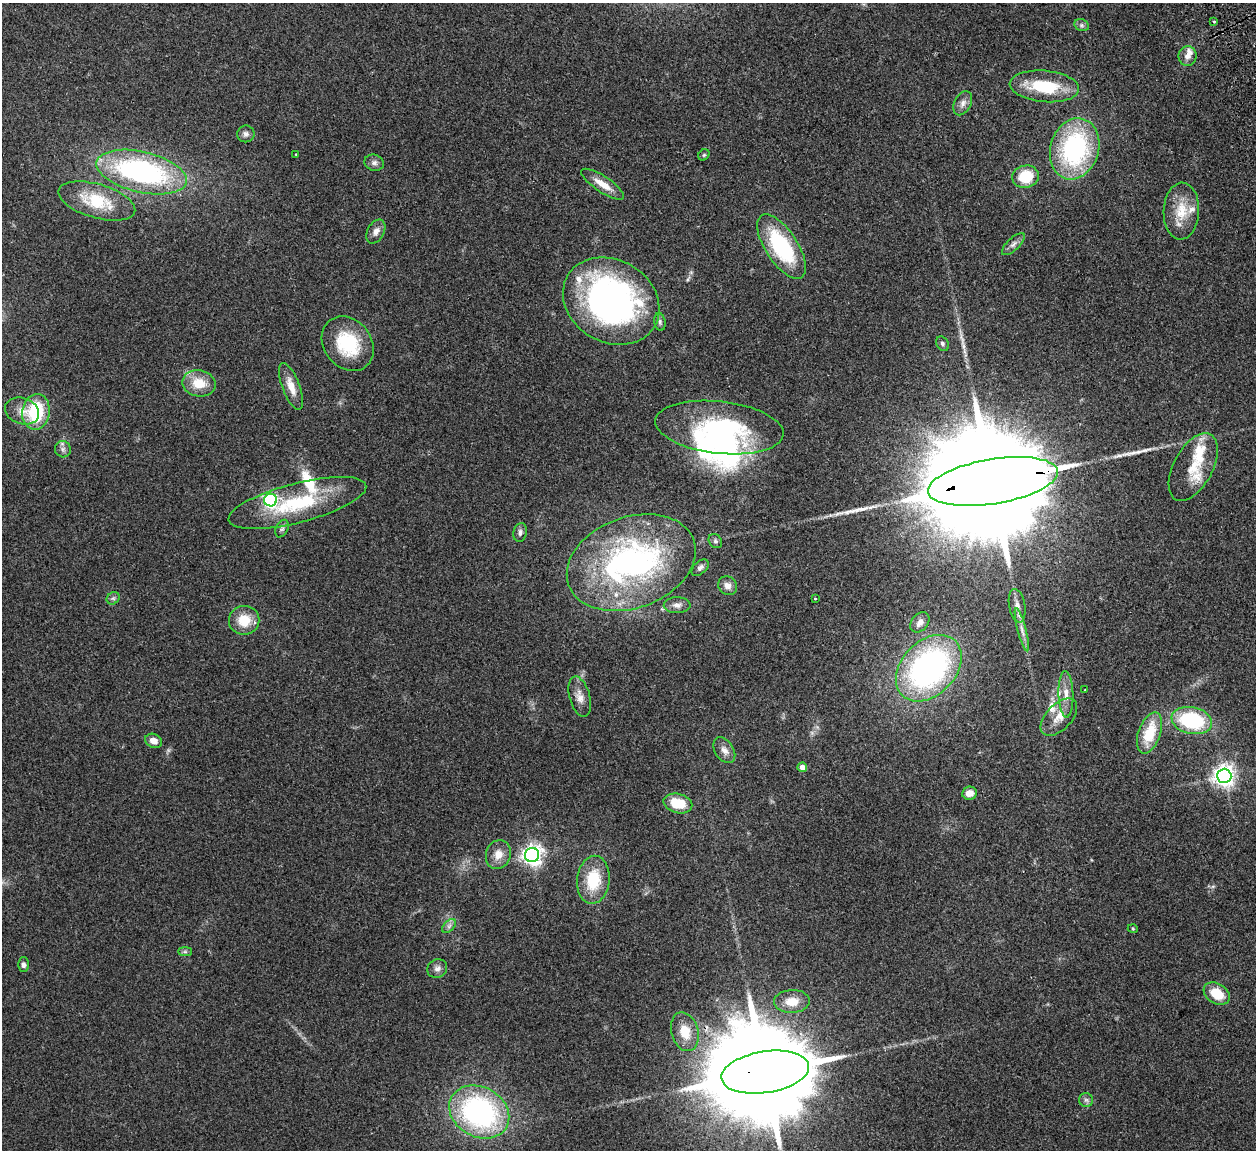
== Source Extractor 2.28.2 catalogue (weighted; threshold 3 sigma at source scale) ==
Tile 10 of 4 x 4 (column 2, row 3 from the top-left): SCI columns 1311-2564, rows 1311-2458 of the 5132 x 5030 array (HDU 1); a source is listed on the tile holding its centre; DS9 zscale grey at full resolution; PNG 1258 x 1152 px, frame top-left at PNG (2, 3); each listed source drawn as its Kron ellipse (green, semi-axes under 4 px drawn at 4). Shown black and unused: <1% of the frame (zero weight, under 2 of 3 exposures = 3% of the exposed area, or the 3 px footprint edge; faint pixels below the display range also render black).
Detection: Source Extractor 2.28.2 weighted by HDU 2 'WHT'; one run over the whole footprint, this tile lists its part. Background 0.176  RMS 0.011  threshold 0.0488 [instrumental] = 3 sigma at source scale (4.5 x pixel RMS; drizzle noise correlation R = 1.50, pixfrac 1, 0.05/0.05 arcsec/px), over >= 5 px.
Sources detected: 87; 4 inside a brighter object's white glare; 1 long thin detection or spike segment (spike, bleed or trail) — neither listed nor drawn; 10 inside a brighter listed object's ellipse — not listed separately; the other 72 listed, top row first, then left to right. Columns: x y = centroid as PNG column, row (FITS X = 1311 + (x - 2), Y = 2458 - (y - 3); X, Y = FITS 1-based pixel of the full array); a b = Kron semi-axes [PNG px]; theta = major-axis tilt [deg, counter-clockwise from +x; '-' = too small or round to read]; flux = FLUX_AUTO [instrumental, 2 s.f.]
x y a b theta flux
1214 21 3 3 - 2
1082 25 7 5 -21 2.6
1188 56 10 9 - 7.4
1044 86 35 15 -5 56
963 103 13 8 62 6.2
246 134 9 8 - 4.3
1075 149 31 24 73 160
296 154 4 2 - 0.74
704 155 6 5 - 1.6
374 163 10 8 -15 4.2
141 172 46 20 -13 230
1025 177 13 11 13 35
603 184 25 8 -33 15
97 201 40 17 -16 47
1181 211 28 17 88 29
376 231 13 8 61 6.8
1013 244 15 6 44 5.1
782 246 37 16 -57 100
611 301 50 41 -30 390
660 322 9 5 -81 2.6
348 344 29 23 -52 61
942 344 8 5 -59 2.8
199 383 17 13 -10 23
291 386 25 9 -69 14
22 411 17 13 -20 13
36 412 18 13 82 63
719 427 64 26 -6 130
63 449 8 8 - 3.8
1193 467 37 19 62 32
993 481 66 22 9 67000
271 500 6 6 - 210
297 503 71 19 14 88
282 529 9 6 63 3.3
520 532 9 6 77 3.7
715 541 7 6 - 2.5
631 563 66 45 20 300
700 568 10 6 43 3.7
728 586 10 9 - 7
113 598 7 5 42 2.4
815 598 3 3 - 2.3
677 605 13 8 1 6.3
1017 606 17 8 -80 7.2
244 620 15 14 - 23
920 622 11 8 48 5.8
1022 630 22 3 -75 6.6
929 668 38 27 46 300
1085 690 2 2 - 0.66
1066 694 23 7 -88 12
580 697 21 10 -75 11
1059 717 23 13 46 15
1192 720 20 13 -11 94
1149 733 21 11 70 36
154 741 9 6 -27 7.4
724 750 14 9 -56 7.5
802 767 5 4 - 6.7
1224 776 7 7 - 690
969 793 7 6 - 9.7
678 803 14 9 -14 27
498 854 15 12 72 12
532 855 7 7 - 620
593 880 24 16 84 41
449 926 8 5 45 3.1
1133 929 5 3 - 1
185 952 7 4 0 2
23 965 7 5 -90 3.2
437 969 10 9 - 5
1217 994 14 10 -32 26
792 1001 18 11 2 16
685 1032 20 13 -74 19
765 1072 44 20 9 38000
1086 1100 7 7 - 3.2
479 1112 31 25 -29 230
Overlapping masked pixels (flux is a lower limit): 2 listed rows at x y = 993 481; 765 1072